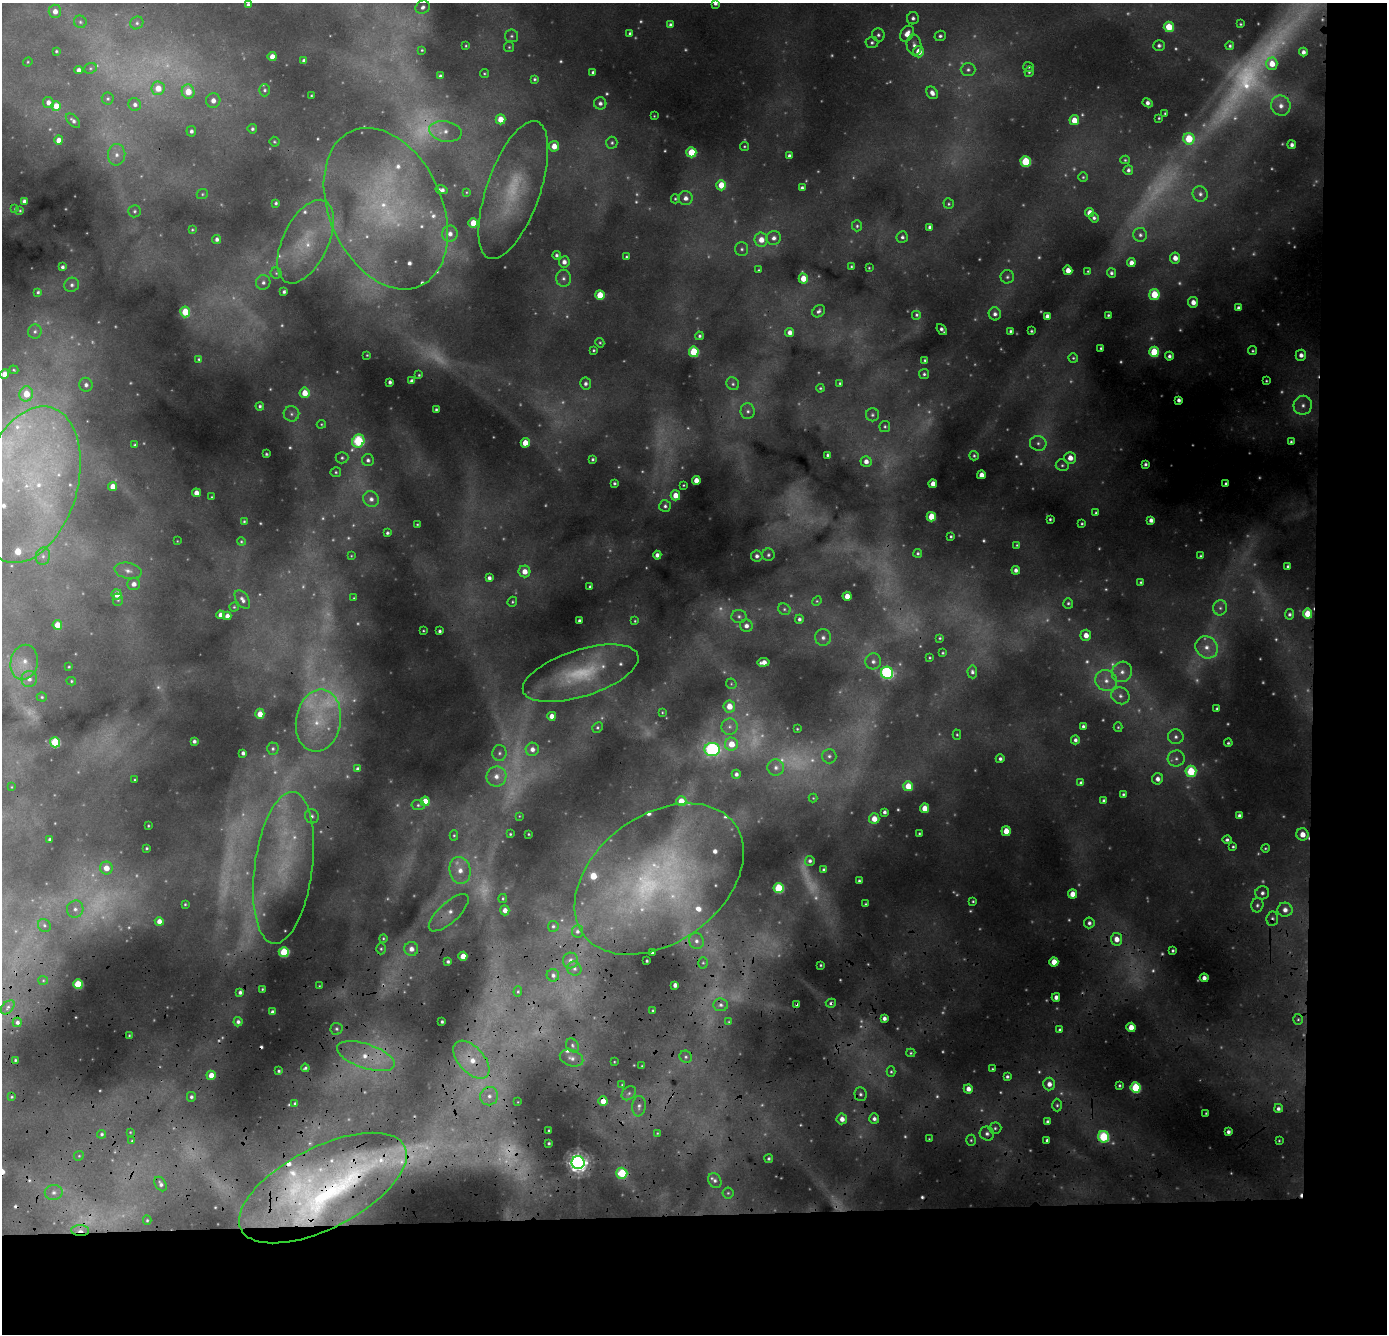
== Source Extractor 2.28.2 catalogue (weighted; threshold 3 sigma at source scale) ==
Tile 9 of 3 x 3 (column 3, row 3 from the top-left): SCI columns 2824-4208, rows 563-1894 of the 4254 x 5119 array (HDU 1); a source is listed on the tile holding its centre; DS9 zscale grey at full resolution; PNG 1389 x 1336 px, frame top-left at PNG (2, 3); each listed source drawn as its Kron ellipse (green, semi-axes under 4 px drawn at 4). Shown black and unused: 14% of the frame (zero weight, under 3 of 4 exposures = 24% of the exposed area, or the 3 px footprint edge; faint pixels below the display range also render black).
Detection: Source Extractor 2.28.2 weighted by HDU 2 'WHT'; one run over the whole footprint, this tile lists its part. Background 0.116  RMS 0.011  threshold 0.0483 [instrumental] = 3 sigma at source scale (4.5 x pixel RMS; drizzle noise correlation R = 1.50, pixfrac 1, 0.05/0.05 arcsec/px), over >= 5 px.
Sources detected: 705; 209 too faint to see at this stretch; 6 cosmic-ray / hot-pixel residue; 1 long thin detection or spike segment (spike, bleed or trail) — neither listed nor drawn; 28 inside a brighter listed object's ellipse — not listed separately; the other 461 listed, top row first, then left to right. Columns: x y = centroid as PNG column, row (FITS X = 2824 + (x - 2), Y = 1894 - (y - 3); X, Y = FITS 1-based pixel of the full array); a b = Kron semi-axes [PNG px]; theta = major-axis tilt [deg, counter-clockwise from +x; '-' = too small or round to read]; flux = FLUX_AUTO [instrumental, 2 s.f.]
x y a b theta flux
715 3 4 4 - 3.9
248 4 4 3 - 3.4
423 7 7 6 - 4.8
55 11 6 6 - 11
913 18 6 6 - 4.5
80 22 6 6 - 2.8
137 23 7 6 - 3
1240 24 3 2 - 1.4
670 25 4 4 - 3.1
1169 27 5 5 - 35
630 33 4 3 - 2.4
907 34 8 6 59 13
878 35 7 6 - 3.7
511 36 6 6 - 3.1
940 36 5 5 - 3
872 43 6 5 - 3.3
914 45 10 7 -81 7.3
1159 45 6 5 - 3.9
466 46 4 3 - 1.4
1230 46 4 4 - 2.3
509 47 5 5 - 1.8
422 50 3 3 - 1.4
56 51 3 3 - 1.7
919 52 6 5 - 18
1303 52 4 4 - 5.5
272 57 4 4 - 13
304 61 4 4 - 5
28 62 5 4 - 1.4
1272 64 6 5 - 18
1028 67 5 4 - 1.9
90 68 6 5 - 2.1
79 70 4 4 - 5.4
968 70 7 6 - 3.9
593 72 4 3 - 2.9
1029 72 5 4 - 2.1
484 73 4 4 - 1.5
440 76 4 3 - 2.9
535 79 4 3 - 2
158 88 7 6 - 19
265 90 6 5 - 2.8
188 92 7 6 - 25
932 93 6 5 - 7
311 95 3 2 - 1.2
108 99 6 6 - 2.5
213 100 7 7 - 9.2
48 102 5 5 - 7.7
600 103 6 6 - 5.3
1148 103 5 4 - 5.8
135 104 6 6 - 5.2
56 106 5 5 - 21
1281 106 10 9 - 12
1165 113 3 3 - 1.4
654 116 3 2 - 0.97
1159 118 3 3 - 1.4
500 119 5 5 - 19
1074 120 5 5 - 19
73 121 9 5 -44 4.3
252 129 5 4 - 2.8
191 131 5 5 - 4.1
445 131 16 10 -11 13
1189 139 6 5 - 48
59 140 4 4 - 12
274 142 5 5 - 1.5
612 143 6 5 - 2.6
1292 145 4 4 - 4.8
554 146 5 5 - 16
744 146 4 4 - 1.6
691 152 5 5 - 44
117 155 11 8 84 9.3
789 155 4 3 - 3.6
1125 160 5 4 - 1.7
1026 161 5 5 - 70
1128 170 5 4 - 3.8
1083 177 4 4 - 1.8
721 185 5 5 - 27
802 188 4 4 - 3.7
441 190 6 4 -13 5.9
513 190 72 26 71 94
466 192 4 3 - 1.2
202 194 6 5 - 1.9
1200 194 8 7 - 4.8
686 198 7 7 - 7.6
675 199 4 4 - 1.7
24 201 4 4 - 4.1
276 203 3 3 - 2.3
949 204 5 5 - 2
15 209 4 3 - 1.1
386 209 85 56 -66 260
20 211 4 3 - 1.3
134 211 6 6 - 3.1
1089 213 4 4 - 11
1094 218 5 4 - 3.2
473 223 5 4 - 28
857 226 5 5 - 2.4
930 227 4 4 - 4.7
192 230 3 3 - 1.4
450 234 8 8 - 8.9
1140 235 7 7 - 4.3
902 237 6 5 - 3.4
774 238 7 7 - 6.1
217 239 4 4 - 4.4
761 240 7 6 - 14
305 242 45 23 64 59
742 249 7 6 - 3.1
556 255 4 3 - 3
626 257 4 3 - 1.8
1175 258 5 5 - 11
564 262 5 5 - 7.3
1131 263 4 4 - 9.6
851 266 3 3 - 1.6
62 267 4 3 - 3.4
869 268 3 2 - 1.2
759 270 3 3 - 1.5
1068 270 4 4 - 12
1088 271 3 3 - 1.3
276 273 5 5 - 1.8
1111 273 5 4 - 3.1
1007 277 7 6 - 3.3
563 278 8 7 - 5
803 279 5 4 - 19
263 282 7 7 - 4.2
72 285 7 7 - 4.6
38 292 4 4 - 2.4
284 292 4 3 - 2.7
1154 294 5 5 - 39
600 295 5 4 - 27
1193 302 5 5 - 10
1239 308 4 4 - 4.3
819 311 7 5 45 3.8
185 312 5 5 - 38
995 314 6 6 - 5.2
916 315 5 5 - 2.5
1108 315 3 3 - 1.7
1047 316 4 4 - 6
942 329 6 3 -51 3.9
35 331 7 7 - 3.9
1010 331 4 3 - 2.2
1031 331 3 3 - 1.8
790 332 4 4 - 8.5
699 336 4 4 - 2.4
600 343 5 4 - 1.6
1101 348 3 3 - 1.8
594 350 3 3 - 1.7
1253 351 5 4 - 1.9
694 352 5 5 - 66
1154 352 5 5 - 52
367 355 3 3 - 1.1
1301 355 5 5 - 6.9
1169 356 4 4 - 3.8
1073 358 5 4 - 1.9
199 359 3 3 - 1.5
925 360 3 3 - 1.9
14 370 4 3 - 1.3
4 374 5 4 - 13
924 374 5 5 - 2.5
419 375 3 3 - 1.4
412 381 4 4 - 4
1266 381 3 3 - 1.5
390 382 4 3 - 3.8
840 383 3 3 - 1.8
586 384 6 5 - 4.1
733 384 7 6 - 3.2
86 385 7 6 - 5.5
820 388 4 3 - 1.6
305 393 5 5 - 19
26 394 7 7 - 26
1179 400 4 4 - 5.2
1303 405 9 9 - 9.4
260 406 4 4 - 2.7
436 409 3 3 - 2
748 411 8 7 - 4.6
291 414 8 7 - 4.8
872 415 6 6 - 3.1
321 424 5 4 - 1.3
885 426 5 5 - 2.3
358 441 7 6 - 120
1291 442 3 3 - 2.1
525 443 5 4 - 23
1038 443 8 7 - 5.3
135 445 4 3 - 2.3
266 454 3 3 - 1.7
828 455 4 3 - 2.4
974 456 4 4 - 2
342 458 6 6 - 2.9
1070 458 6 5 - 14
593 459 3 3 - 2
368 460 6 6 - 4.3
866 461 5 5 - 7.5
1145 464 4 3 - 2.8
1062 465 6 6 - 3
336 472 5 5 - 2
981 475 4 4 - 9.6
696 480 4 4 - 12
614 483 3 3 - 2.4
933 484 4 4 - 12
1226 484 4 3 - 2.7
29 485 80 48 74 340
683 485 3 2 - 1.2
113 486 4 4 - 14
196 493 4 4 - 11
675 495 5 5 - 14
212 497 3 3 - 1.2
371 499 8 7 - 7.5
665 506 6 6 - 3.4
1096 513 3 3 - 1.6
931 517 5 4 - 37
1050 519 3 3 - 2
1151 520 4 4 - 6.4
244 521 3 3 - 1.6
417 524 3 2 - 1.2
1082 524 3 3 - 1.6
387 533 3 3 - 2.7
951 536 3 3 - 1.6
177 541 2 2 - 0.71
241 542 4 4 - 1.5
1017 545 4 3 - 1.5
918 553 4 4 - 2.3
657 555 4 4 - 6.7
768 555 6 6 - 3.1
43 556 9 7 80 5.2
351 556 4 3 - 1.1
757 556 5 5 - 5
1201 556 4 3 - 2
1288 566 4 3 - 3.1
1016 570 4 4 - 5.3
128 571 13 8 -12 8.1
524 571 6 6 - 14
489 578 4 4 - 4.8
1141 582 4 3 - 1.7
134 584 6 6 - 7.3
590 586 3 3 - 2.2
117 594 5 5 - 13
847 596 4 4 - 14
354 598 3 3 - 1.1
118 600 6 5 - 2
242 600 10 6 -56 6.1
817 601 5 4 - 1.5
512 602 5 4 - 1.8
1068 603 5 5 - 2.3
234 607 4 4 - 1.5
1220 608 7 7 - 4.7
784 609 6 5 - 2.4
1289 614 5 4 - 3
1307 614 5 4 - 33
220 615 4 4 - 7.4
227 616 4 4 - 7.8
739 616 7 6 - 3.7
799 619 4 4 - 3.4
579 621 3 3 - 3.2
635 621 4 4 - 1.4
57 625 5 5 - 18
746 626 6 6 - 6.4
423 631 3 3 - 1.2
439 631 3 3 - 2.8
1086 635 5 5 - 11
823 637 8 8 - 5.9
940 638 4 3 - 1.7
1207 647 12 10 -43 15
943 653 3 3 - 1.5
930 658 3 3 - 1.3
873 661 8 8 - 6.1
24 662 18 13 78 19
763 662 6 4 8 10
69 667 3 3 - 1.3
972 672 6 5 - 3.5
1122 672 10 9 - 11
581 673 60 23 18 93
887 673 6 6 - 220
29 679 8 7 - 7.8
71 681 5 4 - 1.6
1106 681 11 10 - 14
731 684 5 5 - 1.7
1120 696 9 8 - 7
42 697 5 4 - 1.8
729 706 6 6 - 17
1217 708 3 3 - 2
662 712 4 3 - 1.2
260 714 5 4 - 15
552 716 4 4 - 12
318 721 31 22 81 59
1083 726 4 3 - 2.9
598 727 5 5 - 2.3
729 727 8 8 - 5.4
1118 727 5 4 - 1.6
797 729 3 2 - 1.2
957 735 5 4 - 1.5
1176 737 8 7 - 5.1
1075 740 4 4 - 4.2
194 741 4 4 - 3.7
55 742 5 5 - 74
1228 743 4 3 - 2.1
731 744 6 6 - 23
273 749 6 6 - 2.9
532 749 7 6 - 7.8
712 749 8 6 -7 210
243 753 4 4 - 4.5
499 753 8 7 - 4
829 756 7 7 - 4.1
1000 759 4 4 - 3.6
1176 759 8 8 - 6.6
776 767 8 8 - 6.6
358 769 4 4 - 4.3
1191 771 5 5 - 69
736 774 4 4 - 4.5
496 776 10 10 - 12
1158 779 6 5 - 7.7
135 780 3 2 - 1.1
1081 783 4 4 - 4.1
908 786 5 5 - 27
11 787 3 2 - 0.76
1123 794 3 3 - 2.2
813 798 4 4 - 1.2
425 801 5 4 - 19
681 801 5 5 - 19
1104 801 4 3 - 3.3
418 805 7 5 -9 2.7
925 808 4 4 - 19
884 812 4 4 - 3.7
312 816 7 6 - 3.9
519 816 3 3 - 0.9
1239 816 4 4 - 4.5
874 819 5 5 - 16
148 826 3 2 - 1.3
1006 831 5 4 - 19
919 833 3 3 - 1.6
510 834 3 3 - 1.3
529 834 3 2 - 1.2
1302 834 6 6 - 14
454 835 5 4 - 1.7
50 839 3 3 - 2.5
1227 840 4 4 - 3.2
1233 847 4 4 - 2.1
147 848 3 3 - 1.8
1265 848 4 4 - 1.6
810 861 5 5 - 3.4
106 868 6 6 - 16
283 868 76 29 82 130
460 870 13 10 -76 18
824 870 4 3 - 3.2
659 879 94 64 36 390
859 881 3 3 - 2.3
779 888 5 5 - 68
1262 893 7 6 - 4.7
1072 894 4 4 - 18
503 898 4 3 - 1.6
973 901 4 3 - 1.5
185 904 3 3 - 1.5
866 904 3 3 - 1.4
1257 905 7 6 - 3.9
75 909 8 8 - 6.7
505 910 5 4 - 8.7
1285 910 7 7 - 8.8
449 913 25 10 42 19
1272 919 7 5 82 3.6
159 921 4 4 - 9.8
1089 923 5 5 - 4.2
44 925 7 6 - 2.9
553 926 5 5 - 2.5
577 931 6 5 - 3.4
383 938 4 4 - 1.5
1116 939 6 5 - 14
696 941 8 7 - 5.9
381 949 5 4 - 2.1
411 949 7 7 - 9.9
1173 950 3 3 - 2.1
284 952 5 5 - 66
652 953 3 3 - 2
463 956 4 4 - 19
571 960 8 7 - 6
448 961 4 3 - 2.9
647 961 3 3 - 1.5
1054 962 4 4 - 20
703 963 6 5 - 1.9
821 965 3 3 - 1.5
574 969 7 6 - 3.9
553 975 6 6 - 4.2
1204 978 4 4 - 7.5
43 980 5 4 - 1.2
78 984 5 5 - 60
675 985 4 4 - 6.7
319 986 3 2 - 1
262 989 3 3 - 1.4
240 992 4 4 - 4.4
518 992 5 4 - 1.7
1056 997 4 4 - 6.9
831 1003 5 4 - 3.3
721 1005 7 6 - 4.6
797 1005 4 3 - 3.6
8 1007 8 5 47 3.1
653 1011 3 2 - 1.2
272 1012 4 3 - 3.8
884 1018 4 4 - 5.4
1298 1019 5 4 - 2
17 1022 4 4 - 4.2
238 1022 4 4 - 4
442 1022 3 3 - 2.1
729 1022 4 3 - 1.2
1131 1027 4 4 - 19
336 1029 6 6 - 2.8
1060 1030 4 4 - 2.6
129 1035 3 3 - 1.4
572 1045 7 6 - 3.1
911 1053 4 4 - 1.6
366 1056 30 12 -18 42
686 1057 6 6 - 2.7
571 1058 12 8 -19 7.2
15 1060 3 3 - 1.8
471 1060 23 12 -48 32
614 1062 3 2 - 0.97
642 1066 3 3 - 1.2
305 1068 4 3 - 2.5
992 1069 4 3 - 1.6
279 1071 3 3 - 2
891 1072 5 4 - 1.9
211 1075 4 4 - 17
1007 1076 4 3 - 2.8
1049 1084 6 6 - 9.9
622 1085 4 3 - 1.2
1119 1085 3 3 - 1.9
1136 1088 5 5 - 85
968 1089 4 4 - 9.3
629 1093 8 6 43 3.5
860 1094 7 6 - 3.7
489 1096 9 9 - 9.7
12 1097 3 3 - 1.5
191 1097 5 4 - 3.2
603 1101 5 4 - 17
518 1102 3 2 - 0.82
295 1103 4 4 - 2.4
1057 1105 6 5 - 2.6
639 1106 10 7 84 5.6
1278 1108 4 4 - 4.2
1206 1113 3 3 - 1.2
842 1119 5 5 - 10
874 1119 5 5 - 4.9
1048 1121 4 4 - 3.4
995 1128 6 5 - 2.9
549 1130 3 2 - 1.4
130 1132 3 2 - 0.94
1228 1132 4 3 - 4.5
657 1133 4 3 - 1.3
102 1134 4 4 - 2.4
987 1134 7 7 - 5.6
1103 1137 6 5 - 100
929 1139 3 2 - 0.94
971 1140 5 5 - 2
1047 1140 4 3 - 2.6
132 1141 4 3 - 1.2
1279 1141 3 2 - 1.2
549 1143 3 3 - 2
79 1156 5 4 - 1.7
769 1159 4 4 - 2.7
578 1163 6 6 - 770
622 1173 5 5 - 69
715 1181 8 6 -62 4
161 1184 8 5 -59 4.2
323 1188 92 40 27 390
54 1193 9 7 2 6.4
728 1193 5 5 - 2.1
147 1220 4 4 - 1.8
80 1231 9 5 -2 9.2
Overlapping masked pixels (flux is a lower limit): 12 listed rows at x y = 659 879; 1272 919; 831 1003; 797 1005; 884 1018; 1298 1019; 366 1056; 471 1060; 603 1101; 1228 1132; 323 1188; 80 1231
Isophote crosses this tile's border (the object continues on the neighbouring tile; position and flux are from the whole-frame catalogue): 2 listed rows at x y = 715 3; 248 4